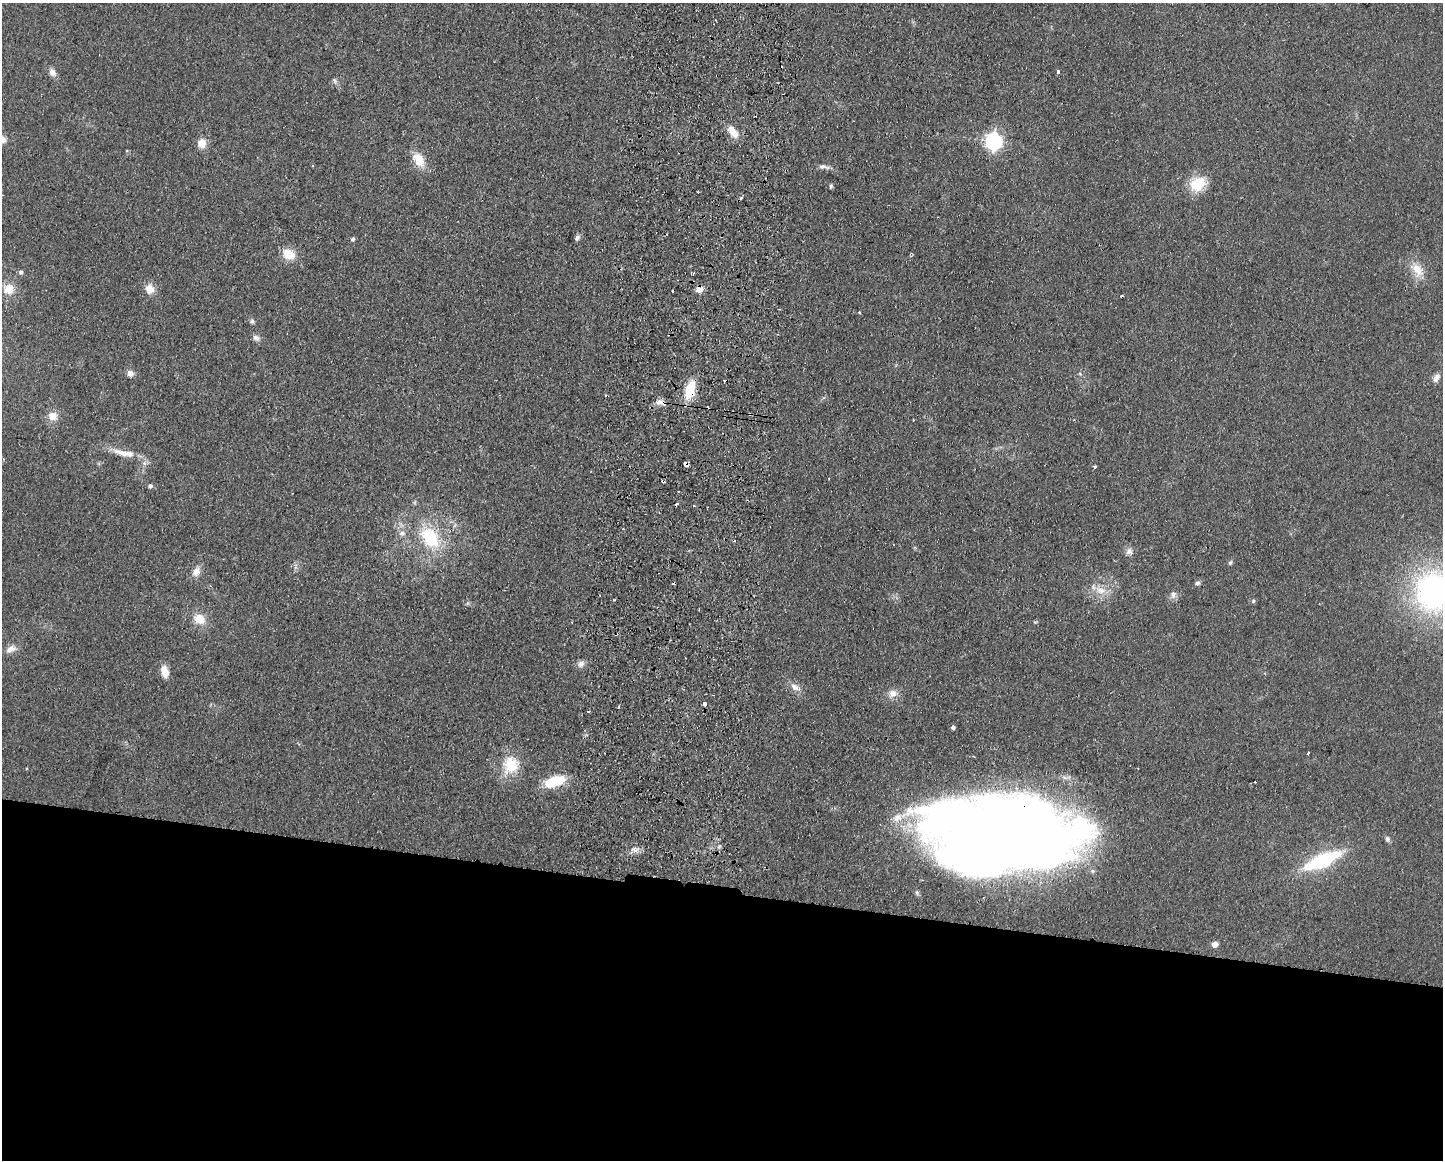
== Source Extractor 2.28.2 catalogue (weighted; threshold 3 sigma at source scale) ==
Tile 11 of 3 x 4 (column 2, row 4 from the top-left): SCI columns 1609-3049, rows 9-1166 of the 4768 x 4648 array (HDU 1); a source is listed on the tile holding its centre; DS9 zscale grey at full resolution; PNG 1445 x 1162 px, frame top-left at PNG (2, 3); no overlay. Shown black and unused: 23% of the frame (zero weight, under 2 of 3 exposures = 3% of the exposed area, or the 3 px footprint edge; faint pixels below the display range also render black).
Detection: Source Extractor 2.28.2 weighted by HDU 2 'WHT'; one run over the whole footprint, this tile lists its part. Background 0.0805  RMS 0.0096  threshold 0.0432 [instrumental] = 3 sigma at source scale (4.5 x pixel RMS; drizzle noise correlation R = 1.50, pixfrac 1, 0.05/0.05 arcsec/px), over >= 5 px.
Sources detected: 73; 1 inside a brighter object's white glare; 8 cosmic-ray / hot-pixel residue — not listed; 1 inside a brighter listed object's ellipse — not listed separately; the other 63 listed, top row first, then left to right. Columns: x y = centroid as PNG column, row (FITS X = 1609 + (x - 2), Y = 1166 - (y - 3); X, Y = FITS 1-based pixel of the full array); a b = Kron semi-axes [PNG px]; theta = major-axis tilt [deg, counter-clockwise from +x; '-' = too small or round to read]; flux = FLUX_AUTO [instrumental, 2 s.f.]
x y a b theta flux
1058 71 4 3 - 3.4
52 72 10 8 -55 5.7
334 81 8 5 -71 2.1
733 132 18 9 -52 11
2 139 9 8 - 7.9
994 141 7 7 - 360
202 143 11 9 79 10
419 160 17 11 -58 18
823 167 15 6 -7 4.5
1198 184 20 16 30 25
831 186 6 4 69 1.4
577 237 8 5 63 2.7
353 239 5 4 - 2.2
288 254 13 10 -26 18
1418 270 21 12 -55 15
21 272 5 5 - 2.2
8 289 14 14 - 13
150 289 11 9 -73 10
699 289 9 7 62 7.5
1122 296 3 2 - 1.2
859 312 4 2 - 0.71
252 321 7 5 -89 2.1
256 338 9 7 -26 3.9
130 373 8 7 - 4.4
1080 374 6 3 -19 1.1
1436 378 11 7 58 4.9
690 391 19 10 76 29
659 402 12 8 7 6
750 414 4 4 - 1.3
52 416 13 11 -21 9.2
124 453 35 8 -11 15
686 464 5 4 - 19
1095 466 3 3 - 4.2
150 486 5 5 - 3
623 529 3 2 - 1.3
402 533 9 7 9 4.2
430 537 29 19 -52 51
1129 552 10 9 - 4.6
1230 562 6 4 67 1.6
196 571 13 9 73 7
1197 583 6 5 - 2.9
1100 590 17 10 -17 12
1434 592 37 34 -75 280
1173 594 10 7 75 4.3
614 599 3 3 - 3.2
1253 601 5 5 - 1.4
199 619 14 11 -35 15
11 649 14 8 25 6.7
581 664 10 8 44 4.3
164 672 14 8 -77 11
795 687 15 8 -31 6.9
893 693 12 10 14 7.9
704 704 3 3 - 17
618 707 3 3 - 1.2
588 711 3 3 - 1.3
953 727 4 4 - 2.7
1308 754 3 3 - 2.8
511 765 25 21 69 29
555 781 21 10 18 37
1009 835 122 58 1 1600
1387 839 8 6 -75 2.5
1322 860 34 11 24 89
1215 944 5 5 - 8.1
Overlapping masked pixels (flux is a lower limit): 6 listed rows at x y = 699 289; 690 391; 659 402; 750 414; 686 464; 1009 835
Isophote crosses this tile's border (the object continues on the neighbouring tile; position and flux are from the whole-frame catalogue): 2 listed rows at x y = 2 139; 1434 592